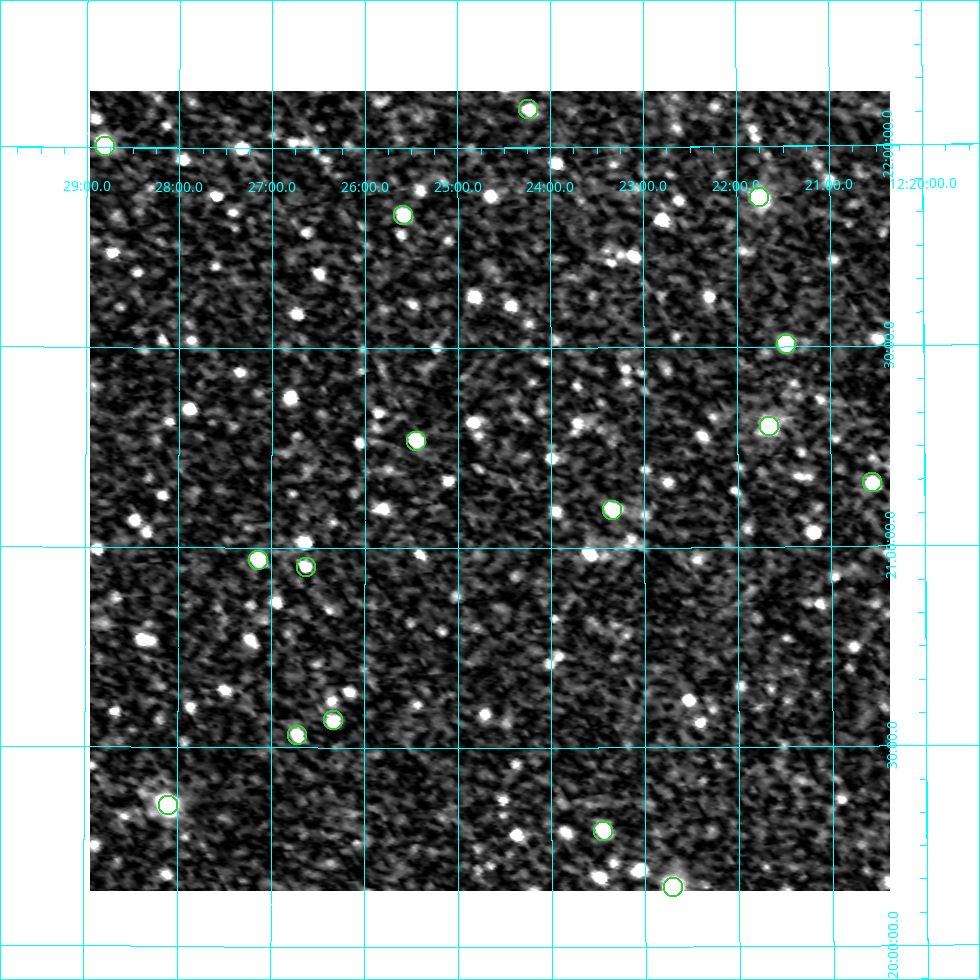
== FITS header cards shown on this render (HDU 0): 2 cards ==
NAXIS1  =                  800
NAXIS2  =                  800

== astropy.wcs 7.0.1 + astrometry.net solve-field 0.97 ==
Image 800 x 800 px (HDU 0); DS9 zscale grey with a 90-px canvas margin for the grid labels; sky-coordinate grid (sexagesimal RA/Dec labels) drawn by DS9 from the SOLVED WCS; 16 Tycho-2 reference stars matched to detected sources circled (green)
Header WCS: RA---AIT/DEC--AIT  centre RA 12:24:40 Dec +21:09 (186.17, +21.14 deg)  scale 9 arcsec/px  FOV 120.0' x 120.0'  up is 0 deg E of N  parity normal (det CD < 0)
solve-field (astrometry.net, Tycho-2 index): SOLVED blind (the header's WCS was not the basis of the solution)
Solved WCS: RA---TAN-SIP/DEC--TAN-SIP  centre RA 12:24:40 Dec +21:09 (186.16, +21.14 deg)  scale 9.01 arcsec/px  FOV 120.1' x 120.0'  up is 0 deg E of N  parity normal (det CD < 0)
Header WCS and blind solve agree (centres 6.1 arcsec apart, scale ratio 1.001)
Tycho-2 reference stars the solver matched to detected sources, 16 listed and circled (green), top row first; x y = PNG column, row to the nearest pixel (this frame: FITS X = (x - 90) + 1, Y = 800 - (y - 91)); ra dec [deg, ICRS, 3 dp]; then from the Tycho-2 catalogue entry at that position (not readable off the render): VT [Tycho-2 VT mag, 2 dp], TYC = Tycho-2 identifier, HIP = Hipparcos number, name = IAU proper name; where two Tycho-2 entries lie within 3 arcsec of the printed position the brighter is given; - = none
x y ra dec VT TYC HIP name
528 109 186.060 +22.096 10.23 1447-1967-1 - -
105 146 187.201 +22.003 9.24 1447-1499-1 60897 -
759 197 185.438 +21.873 7.48 1447-1194-1 60290 -
403 215 186.396 +21.832 10.19 1447-1344-1 60633 -
786 344 185.367 +21.507 9.69 1447-1532-1 - -
769 426 185.414 +21.303 8.45 1447-1126-1 60282 -
416 441 186.361 +21.267 9.40 1447-1864-1 - -
872 482 185.139 +21.159 9.65 1447-1722-1 - -
612 510 185.836 +21.095 9.98 1447-1400-1 - -
258 560 186.785 +20.969 9.86 1447-1824-1 - -
306 567 186.657 +20.952 10.23 1447-1908-1 60720 -
333 720 186.584 +20.568 10.50 1447-959-1 - -
297 735 186.680 +20.531 10.69 1447-1980-1 - -
168 805 187.024 +20.354 7.93 1447-1564-1 60834 -
603 831 185.862 +20.291 10.12 1447-164-1 60433 -
673 887 185.675 +20.149 8.06 1447-111-1 60368 -